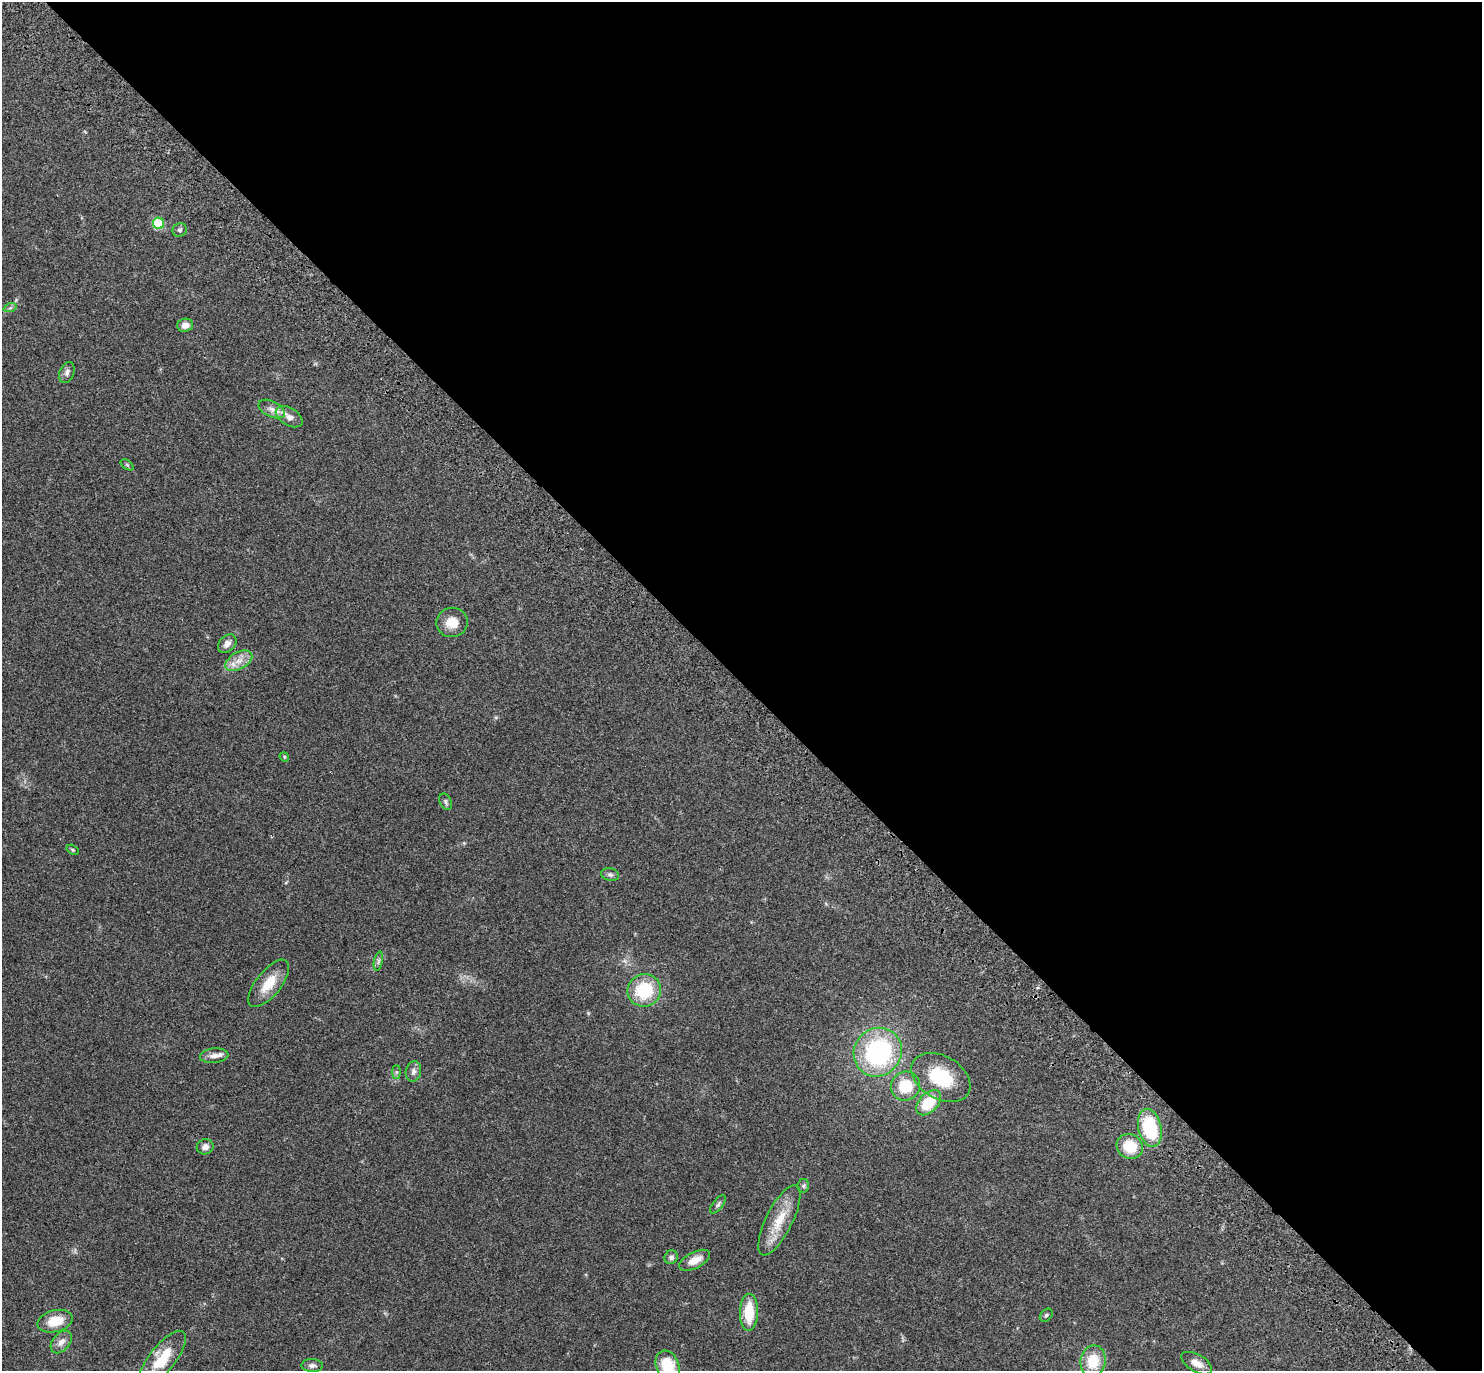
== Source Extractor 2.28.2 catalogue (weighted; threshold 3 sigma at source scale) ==
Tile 8 of 4 x 4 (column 4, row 2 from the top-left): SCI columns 4537-6016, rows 2983-4351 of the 6116 x 6106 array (HDU 1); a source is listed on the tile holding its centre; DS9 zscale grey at full resolution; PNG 1484 x 1373 px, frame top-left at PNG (2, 2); each listed source drawn as its Kron ellipse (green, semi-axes under 4 px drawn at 4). Shown black and unused: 50% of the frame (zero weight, under 3 of 4 exposures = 6% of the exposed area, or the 3 px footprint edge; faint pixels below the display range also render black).
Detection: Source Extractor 2.28.2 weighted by HDU 2 'WHT'; one run over the whole footprint, this tile lists its part. Background 0.0515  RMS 0.0053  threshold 0.0238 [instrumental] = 3 sigma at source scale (4.5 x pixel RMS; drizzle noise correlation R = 1.50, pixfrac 1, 0.05/0.05 arcsec/px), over >= 5 px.
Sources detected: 42; all 42 listed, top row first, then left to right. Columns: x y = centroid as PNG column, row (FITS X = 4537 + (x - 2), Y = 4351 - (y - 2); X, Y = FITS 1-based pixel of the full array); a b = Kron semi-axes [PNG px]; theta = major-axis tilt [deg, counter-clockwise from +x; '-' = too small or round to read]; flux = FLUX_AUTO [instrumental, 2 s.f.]
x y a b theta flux
158 223 6 5 - 27
180 230 7 6 - 1.1
10 308 7 4 18 0.89
185 325 8 6 12 3.1
67 372 11 7 67 1.9
272 409 14 8 -26 3.2
289 417 15 8 -31 3.7
127 465 7 4 -37 0.65
452 622 16 14 10 7.3
227 644 11 7 46 2.9
239 661 15 8 29 4.9
284 757 5 4 - 0.62
446 802 9 5 -62 1.3
73 850 6 4 -32 0.66
610 875 9 6 -15 1.4
378 961 9 4 77 1.1
269 983 28 12 51 10
644 990 17 16 - 23
878 1052 25 23 51 66
214 1056 14 7 6 3.1
413 1071 10 7 77 2.3
397 1072 7 4 90 0.94
941 1077 32 21 -30 24
906 1086 15 14 - 14
929 1103 15 9 47 15
1150 1128 19 11 -77 31
1130 1146 13 12 - 13
205 1147 8 7 - 2.5
803 1186 7 5 80 0.96
718 1204 11 5 51 1.4
779 1220 39 13 63 13
671 1257 7 6 - 1.6
694 1260 17 8 27 5.8
749 1312 18 9 89 15
1046 1315 7 5 45 0.98
55 1321 18 11 14 10
61 1342 13 8 49 3.4
162 1359 34 13 51 14
1093 1361 16 12 81 12
1197 1363 17 8 -30 4.5
312 1365 10 6 -2 1.8
668 1366 15 11 -69 16
Isophote crosses this tile's border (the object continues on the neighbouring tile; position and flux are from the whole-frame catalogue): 1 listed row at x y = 668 1366